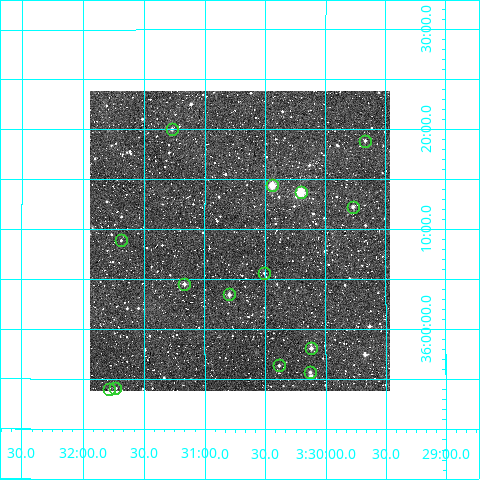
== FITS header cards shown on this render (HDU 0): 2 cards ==
NAXIS1  =                  300
NAXIS2  =                  300

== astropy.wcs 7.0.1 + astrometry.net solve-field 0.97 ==
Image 300 x 300 px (HDU 0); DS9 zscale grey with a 90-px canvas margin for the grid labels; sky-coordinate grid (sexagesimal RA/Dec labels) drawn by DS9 from the SOLVED WCS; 14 Tycho-2 reference stars matched to detected sources circled (green)
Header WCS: RA---TAN/DEC--TAN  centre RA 03:30:43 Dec +36:09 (52.68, +36.15 deg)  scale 6 arcsec/px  FOV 30.0' x 30.0'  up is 0 deg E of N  parity normal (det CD < 0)
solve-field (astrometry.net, Tycho-2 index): VERIFIED the header's WCS against the Tycho-2 star catalogue (14 matches, 0 conflicts) and refined it, rather than solving blind
Solved WCS: RA---TAN-SIP/DEC--TAN-SIP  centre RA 03:30:43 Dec +36:09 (52.68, +36.15 deg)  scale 6.01 arcsec/px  FOV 30.0' x 30.0'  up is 0 deg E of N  parity normal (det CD < 0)
The solver's refit moves the header's centre by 0.16 arcsec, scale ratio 1.001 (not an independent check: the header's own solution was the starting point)
Tycho-2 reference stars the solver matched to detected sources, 14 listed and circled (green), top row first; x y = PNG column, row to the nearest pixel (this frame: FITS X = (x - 90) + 1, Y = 300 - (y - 91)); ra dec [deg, ICRS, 3 dp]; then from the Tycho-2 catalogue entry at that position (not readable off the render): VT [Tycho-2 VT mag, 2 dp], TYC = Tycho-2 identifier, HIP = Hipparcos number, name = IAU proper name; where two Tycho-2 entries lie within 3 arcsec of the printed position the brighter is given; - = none
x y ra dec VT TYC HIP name
172 129 52.818 +36.334 10.61 2354-2055-1 - -
365 141 52.418 +36.314 11.91 2354-1849-1 - -
272 185 52.611 +36.240 9.29 2354-2109-1 - -
301 192 52.551 +36.228 8.51 2354-2076-1 - -
353 207 52.443 +36.204 10.94 2354-1145-1 - -
121 240 52.922 +36.148 11.73 2354-1116-1 - -
264 273 52.627 +36.093 11.88 2354-1038-1 - -
184 284 52.792 +36.075 10.51 2354-1551-1 - -
229 294 52.699 +36.058 10.80 2354-1891-1 - -
311 348 52.530 +35.969 10.53 2354-1631-1 - -
279 365 52.596 +35.940 10.99 2354-1478-1 - -
310 372 52.532 +35.929 11.44 2354-1952-1 - -
115 388 52.933 +35.902 11.51 2354-1616-1 - -
109 389 52.946 +35.900 12.17 2354-1966-1 - -